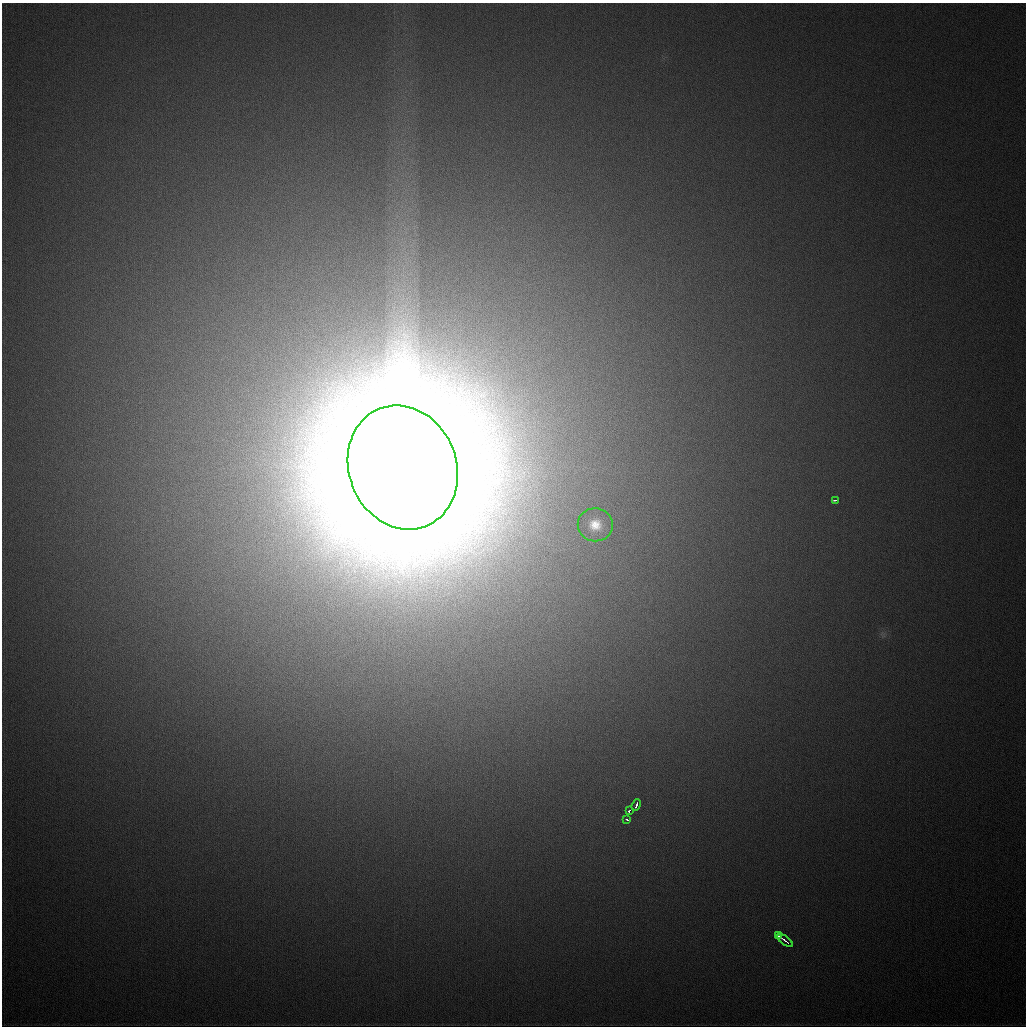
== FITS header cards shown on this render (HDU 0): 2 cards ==
NAXIS1  =                 1024
NAXIS2  =                 1024

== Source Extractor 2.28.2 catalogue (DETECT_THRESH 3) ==
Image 1024 x 1024 px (HDU 0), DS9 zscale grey, 1 PNG px = 1 image px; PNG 1028 x 1028 px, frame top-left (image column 1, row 1024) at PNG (2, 3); each listed source drawn as its Kron ellipse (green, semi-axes under 4 px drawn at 4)
Background 450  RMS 17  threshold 51.2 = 3 sigma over >= 5 px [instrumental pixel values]
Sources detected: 8; all 8 listed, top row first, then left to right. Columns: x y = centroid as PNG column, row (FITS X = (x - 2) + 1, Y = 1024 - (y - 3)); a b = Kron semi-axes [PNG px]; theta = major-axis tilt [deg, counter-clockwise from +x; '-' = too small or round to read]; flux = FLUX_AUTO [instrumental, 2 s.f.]
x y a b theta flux
403 467 63 53 -69 3.9e+07
835 500 4 2 - 3.3e+03
595 525 17 16 - 2.5e+04
636 805 6 3 67 5.6e+03
629 811 3 3 - 3.5e+03
627 819 4 3 - 2.2e+03
779 936 4 2 - 2.7e+03
785 941 9 2 -37 6.6e+03